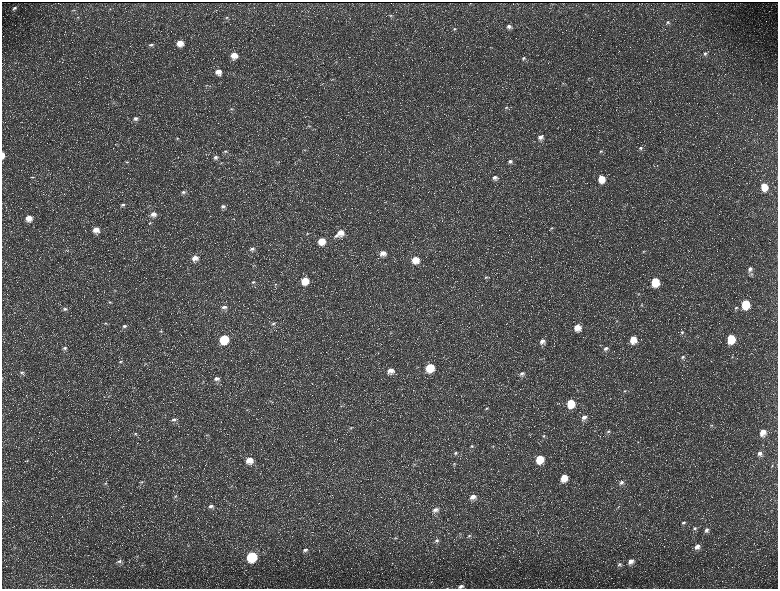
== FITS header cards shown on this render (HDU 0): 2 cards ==
NAXIS1  =                 1552 / length of data axis 1
NAXIS2  =                 1173 / length of data axis 2

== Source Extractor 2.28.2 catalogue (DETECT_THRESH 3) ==
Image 1552 x 1173 px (HDU 0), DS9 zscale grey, zoomed out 1/2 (1 PNG px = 2 x 2 image px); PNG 780 x 591 px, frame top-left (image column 1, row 1173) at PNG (2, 2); no overlay
Background 221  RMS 10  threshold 30.2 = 3 sigma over >= 5 px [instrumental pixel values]
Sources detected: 183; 30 cannot appear on this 1/2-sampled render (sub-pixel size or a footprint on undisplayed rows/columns) and are not listed; the other 153 listed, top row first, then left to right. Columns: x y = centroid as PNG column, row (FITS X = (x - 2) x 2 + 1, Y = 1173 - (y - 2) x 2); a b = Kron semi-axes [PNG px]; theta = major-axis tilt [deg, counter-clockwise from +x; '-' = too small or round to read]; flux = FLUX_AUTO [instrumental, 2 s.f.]
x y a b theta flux
470 3 2 1 - 640
15 8 6 4 26 5100
74 10 5 3 - 1900
391 15 5 4 - 2600
78 17 5 3 - 2000
226 18 6 3 25 2500
668 22 5 4 - 3800
509 26 6 5 - 6200
454 29 5 3 - 2400
180 43 7 6 - 24000
151 44 7 4 11 4400
490 47 4 2 - 1200
705 53 5 5 - 5300
234 55 7 6 - 24000
523 58 4 3 - 3400
336 62 5 3 - 2000
218 72 7 7 - 17000
589 78 4 3 - 1600
333 79 5 2 - 1600
562 83 5 3 - 1500
206 85 5 3 - 2400
575 92 3 3 - 1400
506 107 5 3 - 2700
232 109 6 3 10 2300
136 118 8 5 12 7500
309 126 6 3 3 2600
540 137 6 5 - 10000
178 138 5 4 - 3200
640 148 5 4 - 3800
304 150 4 3 - 1600
225 151 6 4 4 3400
601 151 5 4 - 3100
3 155 7 3 -88 11000
216 157 6 4 12 5100
510 161 6 5 - 5900
127 162 6 3 3 2700
221 163 5 3 - 1700
657 165 3 2 - 750
32 177 6 3 4 2500
495 178 7 6 - 9600
601 179 6 6 - 32000
764 186 7 5 -78 37000
183 192 6 4 -4 4100
123 205 7 4 14 4500
223 206 7 5 27 6300
153 214 8 6 -3 14000
29 218 6 6 - 20000
150 223 5 3 - 2000
552 228 5 4 - 2400
96 230 7 7 - 20000
341 232 7 6 - 20000
307 234 5 3 - 2000
336 236 7 4 5 4100
322 241 6 6 - 31000
252 249 7 5 18 6000
67 251 4 2 - 1300
643 252 4 3 - 1500
383 253 6 6 - 15000
195 258 7 6 - 15000
415 260 7 6 - 29000
750 269 6 5 - 8200
486 277 7 3 32 3000
305 281 6 6 - 40000
253 282 6 4 22 3700
655 282 7 6 - 66000
275 284 4 3 - 1900
115 290 5 3 - 2100
519 290 4 3 - 1900
638 294 4 3 - 1700
110 302 5 3 - 2200
745 304 7 5 89 88000
642 305 4 3 - 1600
224 307 8 5 1 8100
736 308 5 4 - 3400
65 309 7 4 3 4400
617 321 4 3 - 1600
106 323 5 4 - 3000
273 324 6 4 17 4200
124 326 6 4 5 4700
577 327 7 6 - 24000
161 331 4 2 - 1600
682 332 5 4 - 3300
224 339 6 6 - 90000
633 339 7 6 - 32000
731 339 7 5 87 73000
542 341 7 6 - 12000
600 345 4 2 - 1100
65 348 7 5 -1 5500
606 349 7 5 34 7100
682 357 5 4 - 4200
732 357 3 3 - 1400
120 362 5 4 - 3100
145 363 3 2 - 1100
430 367 6 6 - 62000
390 370 7 6 - 15000
22 372 5 4 - 3800
522 374 6 4 29 6300
217 379 7 5 -2 8000
624 391 4 3 - 2300
270 401 4 3 - 1500
571 403 7 6 - 52000
341 406 5 3 - 2200
486 408 4 3 - 2200
584 417 7 5 39 11000
174 420 6 4 15 5200
711 425 4 3 - 2200
351 428 4 3 - 1800
594 431 3 2 - 880
608 432 5 4 - 3300
763 432 7 6 - 22000
135 434 5 3 - 2600
207 435 5 2 - 1200
544 436 5 4 - 3200
638 442 3 3 - 1400
472 446 5 4 - 3200
493 446 3 2 - 850
455 453 5 4 - 3600
759 453 7 5 54 8800
539 459 6 6 - 51000
249 460 7 6 - 23000
27 461 3 2 - 1100
415 464 4 3 - 1700
454 464 4 4 - 2100
772 465 4 3 - 1900
564 478 7 6 - 32000
142 482 5 3 - 2300
621 482 7 5 43 6600
105 483 5 4 - 2600
175 496 6 4 31 3900
473 497 6 5 - 12000
639 504 3 3 - 1300
211 506 7 5 5 7500
618 507 3 2 - 1000
435 510 7 4 16 8600
683 523 5 4 - 4100
695 528 6 4 30 4500
706 530 6 5 - 7200
461 534 3 3 - 1600
469 536 6 3 35 3500
395 538 5 3 - 2300
437 540 6 5 - 6100
188 546 4 3 - 1800
697 547 7 6 - 12000
14 548 4 2 - 1300
305 550 8 5 19 6900
137 556 5 3 - 1500
252 556 7 6 - 160000
119 561 7 5 11 5200
631 561 7 6 - 14000
619 564 7 5 28 4700
142 565 4 2 - 1200
431 582 3 2 - 1200
461 586 7 4 16 6800
At the frame edge (FLAGS 8, measured only in part): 2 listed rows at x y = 3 155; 461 586
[30 sub-pixel or undisplayed-footprint detections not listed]